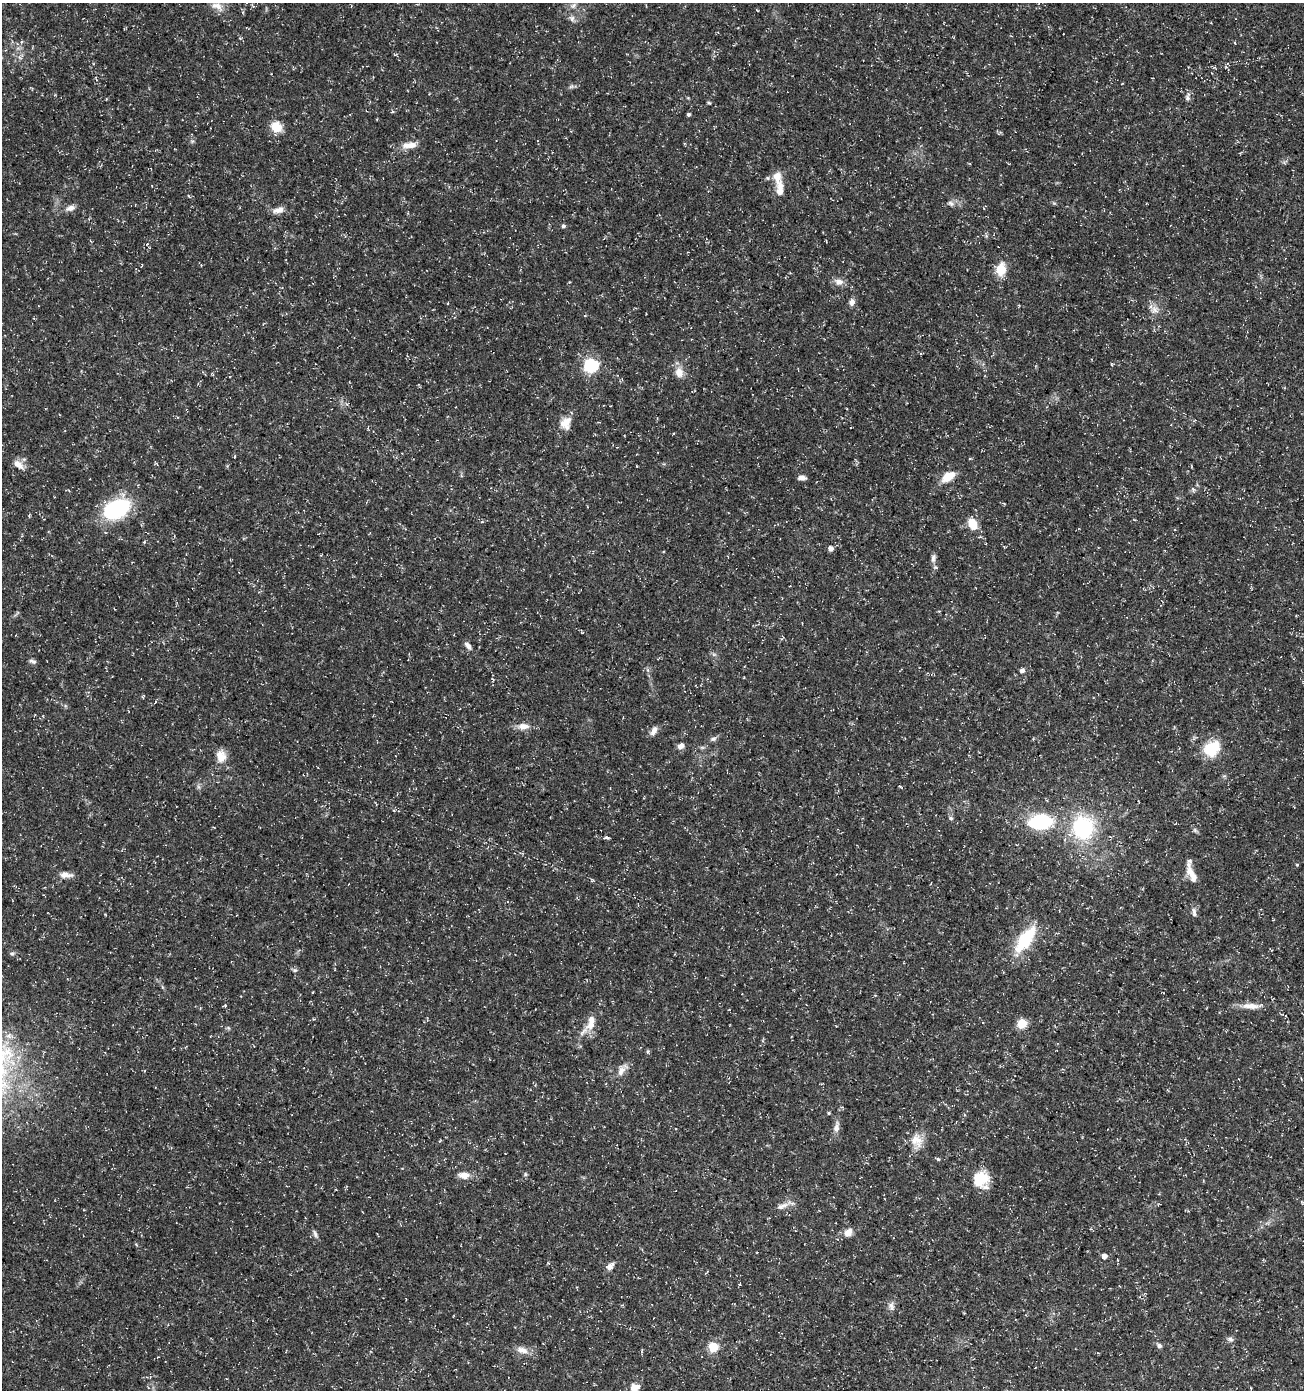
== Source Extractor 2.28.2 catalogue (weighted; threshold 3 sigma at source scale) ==
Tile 6 of 4 x 4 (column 2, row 2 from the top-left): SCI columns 1513-2814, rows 2788-4175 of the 5693 x 5563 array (HDU 1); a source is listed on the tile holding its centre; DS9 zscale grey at full resolution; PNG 1306 x 1392 px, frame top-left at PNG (2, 3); no overlay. Shown black and unused: <1% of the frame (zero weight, under 3 of 5 exposures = <1% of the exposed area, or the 3 px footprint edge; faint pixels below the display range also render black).
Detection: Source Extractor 2.28.2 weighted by HDU 2 'WHT'; one run over the whole footprint, this tile lists its part. Background 0.0285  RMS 0.0028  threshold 0.0124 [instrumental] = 3 sigma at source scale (4.5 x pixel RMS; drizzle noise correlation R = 1.50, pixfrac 1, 0.0396/0.0396 arcsec/px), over >= 5 px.
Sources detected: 83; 3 inside a brighter listed object's ellipse — not listed separately; the other 80 listed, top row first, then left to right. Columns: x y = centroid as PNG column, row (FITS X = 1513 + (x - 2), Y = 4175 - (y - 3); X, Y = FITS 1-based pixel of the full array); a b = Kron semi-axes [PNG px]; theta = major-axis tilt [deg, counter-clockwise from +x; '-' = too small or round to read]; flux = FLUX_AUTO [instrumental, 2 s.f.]
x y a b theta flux
573 5 11 6 37 1.1
217 6 17 10 -15 2.5
757 10 4 2 - 0.22
572 18 9 7 -56 1
21 42 5 4 - 0.4
1235 43 5 3 - 0.21
571 87 7 4 19 0.53
1188 97 12 6 70 0.92
709 103 5 4 - 0.34
392 112 5 3 - 0.33
688 114 4 4 - 0.47
276 127 13 11 -30 4.3
409 145 21 8 5 2.9
768 178 6 3 -71 0.31
780 189 25 10 -88 3.3
951 203 9 5 -37 0.75
70 208 12 7 21 1.5
278 210 16 8 9 2
563 226 4 4 - 0.6
1001 269 12 9 81 5.9
839 282 11 9 -16 1.8
852 302 8 6 79 1.3
1155 310 13 11 -49 2.1
591 365 6 6 - 47
679 372 13 10 -81 2.6
213 374 5 3 - 0.32
566 423 17 13 69 3.2
1171 424 3 2 - 0.16
18 465 15 8 -41 2.4
948 476 16 9 33 4.5
801 477 8 5 -2 1.3
116 509 24 14 25 31
973 524 12 9 -64 4.2
831 548 5 5 - 1.3
933 558 12 6 78 0.98
468 646 11 6 -51 1.2
714 655 7 4 0 0.49
33 661 9 5 -22 0.77
1022 670 6 5 - 0.85
523 726 16 9 1 2.3
654 731 12 6 63 1.5
713 739 9 6 10 0.71
681 746 9 7 36 1.3
1212 749 17 14 40 9.2
221 756 16 12 -79 3.4
951 818 6 5 - 0.5
1041 822 13 8 6 33
1083 828 17 16 - 28
607 838 8 4 -9 0.51
1297 865 4 3 - 0.27
1190 872 33 8 -82 3.1
66 875 14 7 -5 2.1
1194 912 13 5 -86 1
1025 939 38 16 55 12
12 953 7 5 0 0.54
295 970 7 5 -18 0.55
225 1005 5 4 - 0.29
1251 1006 28 7 0 3.1
591 1023 24 11 74 3.9
1022 1023 5 5 - 14
622 1070 21 8 52 2.2
828 1113 5 4 - 0.32
836 1127 14 7 77 1.7
917 1141 20 15 -58 3.9
938 1159 6 3 -17 0.33
525 1174 5 4 - 0.42
464 1175 13 8 -3 2.5
981 1179 19 17 -89 7
782 1206 18 7 23 1.8
848 1233 10 8 55 2.2
315 1234 12 5 -69 0.79
1104 1256 5 4 - 1.7
610 1266 11 7 43 1.4
740 1284 4 3 - 0.25
891 1306 12 7 -88 1.2
1230 1339 8 6 -32 0.76
1159 1346 7 6 - 0.72
713 1347 5 5 - 16
522 1350 18 8 -19 2.3
634 1388 11 10 - 2.6
Isophote crosses this tile's border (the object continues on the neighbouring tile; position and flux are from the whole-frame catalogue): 1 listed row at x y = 634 1388